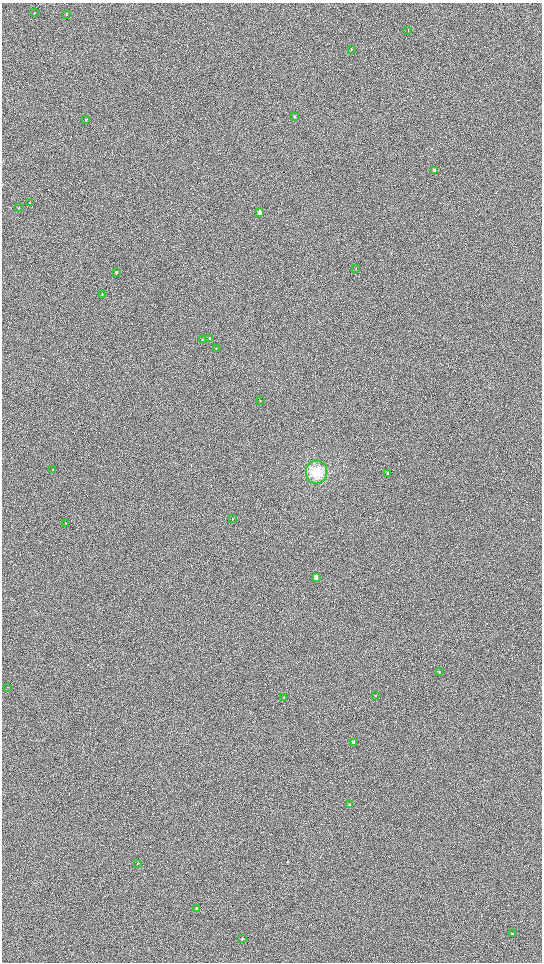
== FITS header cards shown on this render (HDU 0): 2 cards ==
NAXIS1  =                 1080 / length of data axis 1
NAXIS2  =                 1920 / length of data axis 2

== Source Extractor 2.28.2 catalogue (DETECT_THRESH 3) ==
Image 1080 x 1920 px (HDU 0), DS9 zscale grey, zoomed out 1/2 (1 PNG px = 2 x 2 image px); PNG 544 x 964 px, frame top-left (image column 1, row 1919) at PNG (2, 3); each listed source drawn as its Kron ellipse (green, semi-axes under 4 px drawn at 4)
Background 913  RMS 120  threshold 373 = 3 sigma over >= 5 px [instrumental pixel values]
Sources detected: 34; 1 cannot appear on this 1/2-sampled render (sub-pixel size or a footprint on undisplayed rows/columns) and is neither listed nor drawn; the other 33 listed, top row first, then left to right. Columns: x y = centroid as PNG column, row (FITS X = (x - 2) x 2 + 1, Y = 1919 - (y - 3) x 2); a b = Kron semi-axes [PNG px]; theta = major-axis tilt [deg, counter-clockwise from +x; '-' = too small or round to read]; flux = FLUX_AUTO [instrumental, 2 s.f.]
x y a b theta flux
34 13 2 2 - 9300
66 14 3 2 - 16000
408 30 2 2 - 6900
351 50 3 2 - 16000
294 117 3 2 - 15000
86 120 3 2 - 15000
435 170 3 2 - 28000
29 203 3 2 - 8800
19 208 3 1 - 9700
260 212 3 2 - 180000
356 269 3 2 - 11000
116 272 3 2 - 31000
102 294 2 2 - 11000
210 339 3 2 - 27000
202 340 3 2 - 16000
216 348 3 2 - 11000
260 400 2 2 - 7600
52 470 2 2 - 7400
317 472 11 10 - 410000
388 473 3 2 - 40000
232 519 3 2 - 6700
66 523 3 2 - 8000
316 577 3 2 - 170000
439 672 2 2 - 19000
8 687 2 2 - 7300
375 696 2 2 - 9000
284 698 2 2 - 20000
353 742 2 2 - 48000
350 805 2 2 - 39000
138 863 2 2 - 19000
197 908 2 2 - 110000
513 933 2 2 - 41000
243 939 2 2 - 60000
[1 sub-pixel or undisplayed-footprint detection neither listed nor drawn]